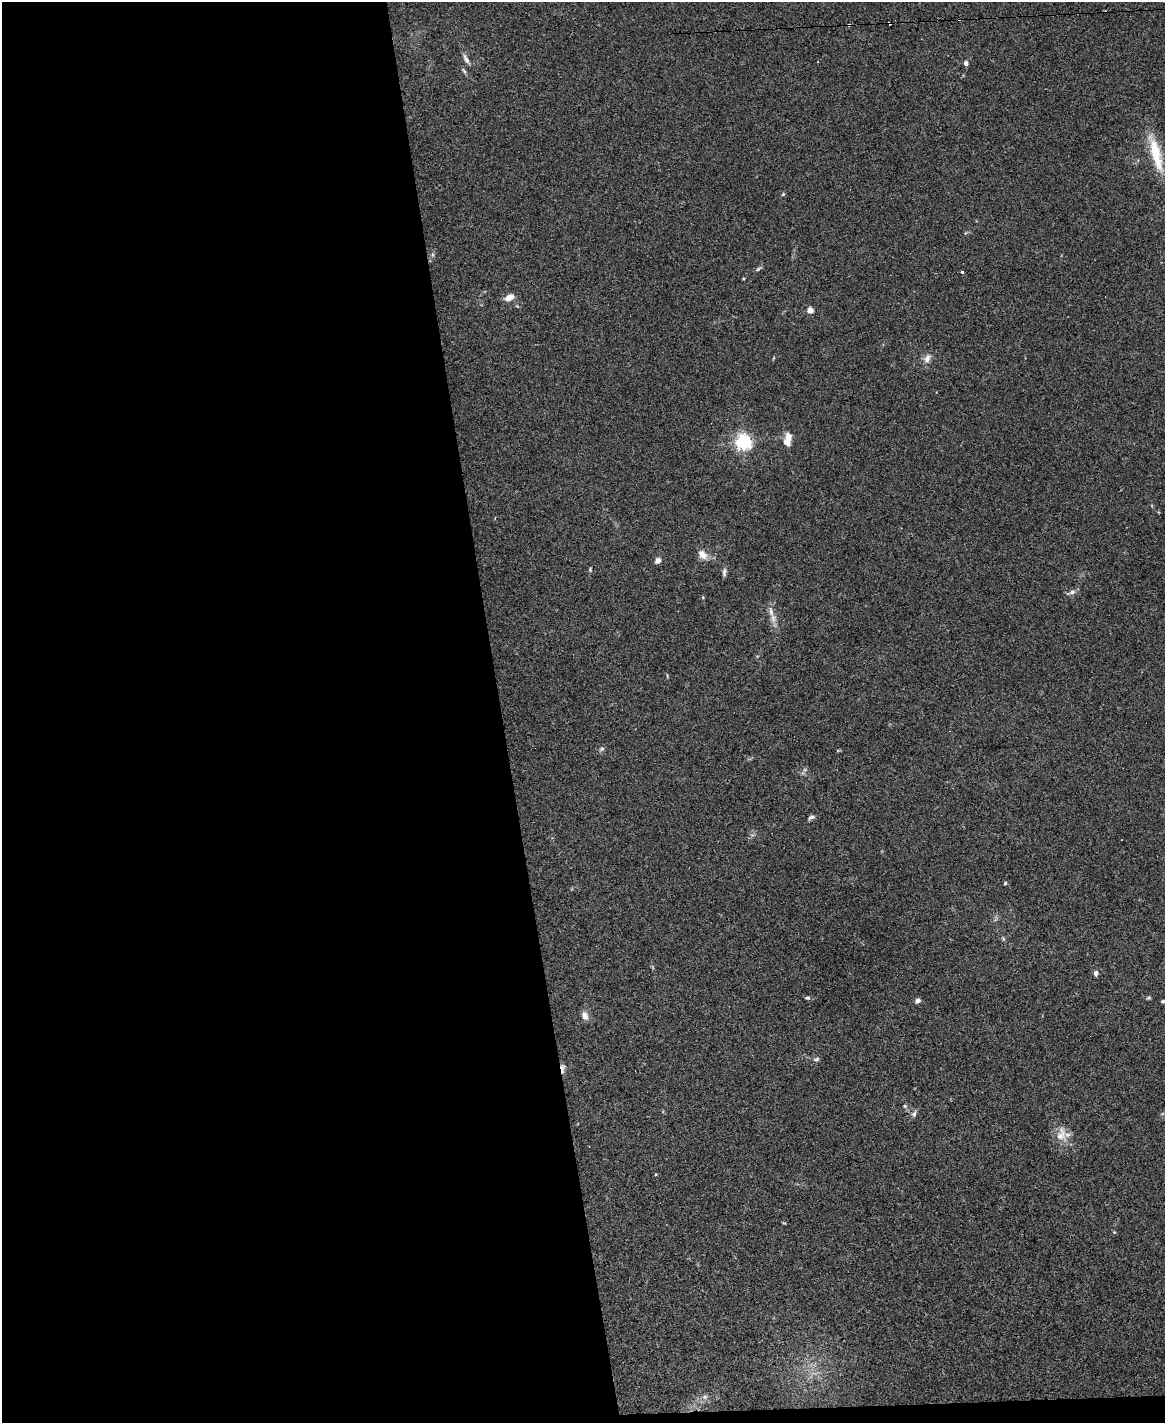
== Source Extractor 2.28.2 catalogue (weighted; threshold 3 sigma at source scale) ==
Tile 9 of 4 x 3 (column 1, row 3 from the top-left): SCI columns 4-1166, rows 239-1659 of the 4656 x 4633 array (HDU 1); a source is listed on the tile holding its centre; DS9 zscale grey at full resolution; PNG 1167 x 1425 px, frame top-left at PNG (2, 2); no overlay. Shown black and unused: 44% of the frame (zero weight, under 3 of 4 exposures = <1% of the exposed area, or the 3 px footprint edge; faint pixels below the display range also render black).
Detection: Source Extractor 2.28.2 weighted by HDU 2 'WHT'; one run over the whole footprint, this tile lists its part. Background 0.0537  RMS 0.0046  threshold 0.0206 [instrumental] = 3 sigma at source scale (4.5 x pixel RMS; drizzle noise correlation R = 1.50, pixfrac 1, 0.05/0.05 arcsec/px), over >= 5 px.
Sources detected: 42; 1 cosmic-ray / hot-pixel residue — not listed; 2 inside a brighter listed object's ellipse — not listed separately; the other 39 listed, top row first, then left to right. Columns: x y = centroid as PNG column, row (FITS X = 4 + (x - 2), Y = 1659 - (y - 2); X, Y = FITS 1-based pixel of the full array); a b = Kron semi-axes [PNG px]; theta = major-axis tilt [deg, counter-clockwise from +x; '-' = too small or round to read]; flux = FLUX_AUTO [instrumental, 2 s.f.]
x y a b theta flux
889 23 4 3 - 1.1
849 25 4 3 - 0.64
466 59 14 5 -62 1.9
966 63 5 5 - 1.5
464 71 10 4 -51 0.93
1156 154 49 13 -74 16
783 194 6 4 45 0.5
432 255 7 5 -83 0.91
758 269 8 4 36 0.79
962 272 3 3 - 2.2
509 297 9 6 29 4.6
810 310 4 4 - 7.5
927 358 14 8 64 2.8
788 438 16 9 70 4.2
743 442 6 6 - 140
495 518 4 2 - 0.32
702 554 13 9 -47 3.8
658 560 7 5 45 2.1
590 570 6 4 90 0.57
724 572 11 5 83 1.3
1071 592 13 5 24 1.7
773 618 14 7 -85 3.1
602 749 7 5 27 0.92
811 817 9 5 23 1.3
1005 883 5 4 - 0.53
1003 939 6 4 -59 0.65
1096 973 6 5 - 1.5
807 998 7 4 2 0.75
1149 998 7 4 20 0.64
918 1000 6 5 - 1.5
1163 1001 4 4 - 0.67
585 1016 10 7 -73 3
816 1059 8 6 15 1
562 1068 13 5 88 1.7
905 1106 6 5 - 0.71
914 1114 8 6 69 1.4
1061 1134 23 15 87 6.8
1114 1232 4 4 - 0.4
705 1397 8 6 20 1.4
Overlapping masked pixels (flux is a lower limit): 3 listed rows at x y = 889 23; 849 25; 562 1068